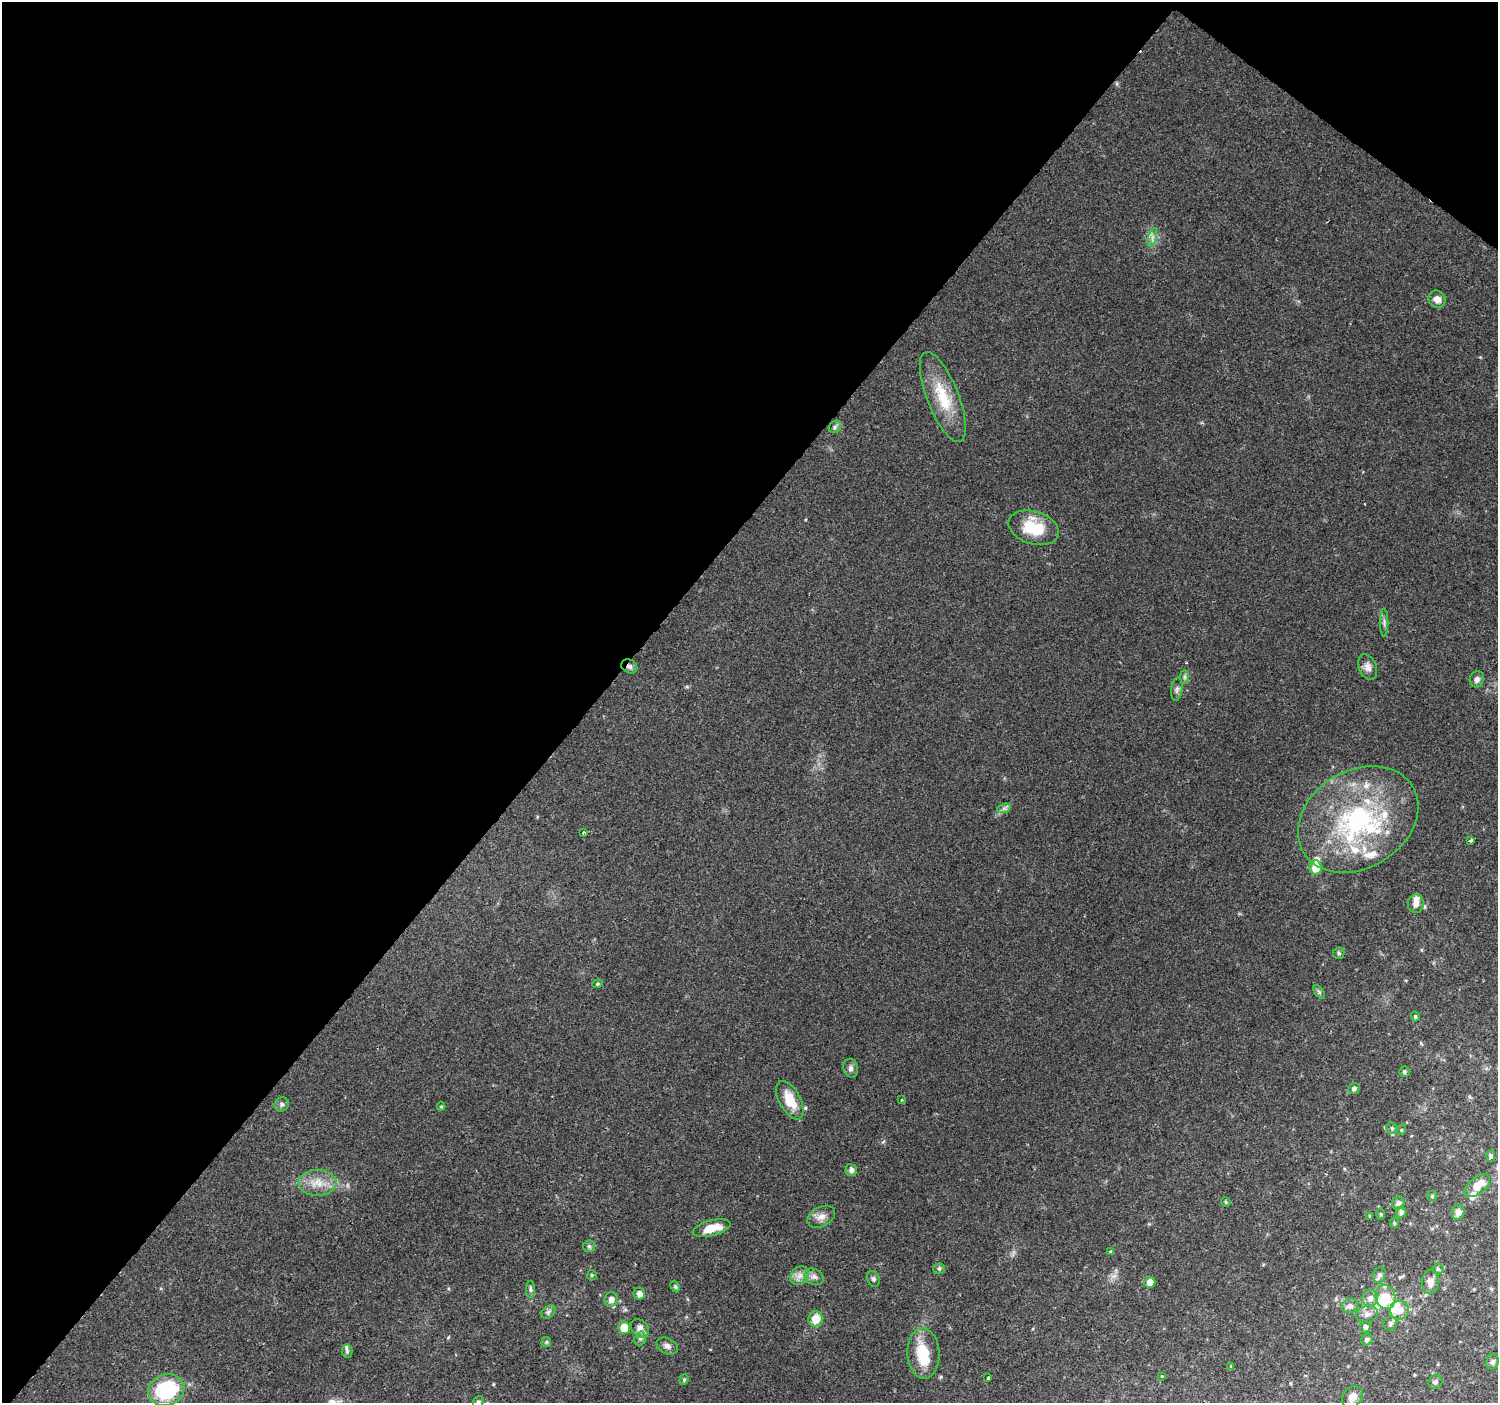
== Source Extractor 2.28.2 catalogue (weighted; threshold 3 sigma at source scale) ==
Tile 2 of 4 x 4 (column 2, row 1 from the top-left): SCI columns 1504-2999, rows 4446-5846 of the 5991 x 6023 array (HDU 1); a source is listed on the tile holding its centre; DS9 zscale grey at full resolution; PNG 1500 x 1405 px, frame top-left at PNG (2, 2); each listed source drawn as its Kron ellipse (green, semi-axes under 4 px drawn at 4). Shown black and unused: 42% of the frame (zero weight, under 2 of 3 exposures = <1% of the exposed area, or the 3 px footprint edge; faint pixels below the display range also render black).
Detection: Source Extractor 2.28.2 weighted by HDU 2 'WHT'; one run over the whole footprint, this tile lists its part. Background 0.103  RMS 0.008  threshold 0.036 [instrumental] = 3 sigma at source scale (4.5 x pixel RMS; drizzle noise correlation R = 1.50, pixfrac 1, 0.0396/0.0396 arcsec/px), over >= 5 px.
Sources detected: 99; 1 inside a brighter object's white glare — neither listed nor drawn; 13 inside a brighter listed object's ellipse — not listed separately; the other 85 listed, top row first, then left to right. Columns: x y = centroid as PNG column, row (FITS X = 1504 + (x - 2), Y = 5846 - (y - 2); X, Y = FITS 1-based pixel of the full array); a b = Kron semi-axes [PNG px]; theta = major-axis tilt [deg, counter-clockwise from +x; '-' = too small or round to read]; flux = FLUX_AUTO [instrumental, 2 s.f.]
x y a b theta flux
1152 237 9 3 73 2.5
1437 299 9 8 - 5.7
943 397 48 16 -69 31
835 427 7 5 48 1.7
1034 528 26 16 -17 31
1384 622 14 2 90 1.9
629 666 8 6 -29 2.7
1368 667 13 8 -68 5
1184 677 7 4 -90 1.7
1477 679 8 7 - 2.9
1177 689 11 5 83 2.3
1004 808 7 4 18 1.9
1358 819 64 49 31 140
583 832 3 3 - 2.5
1471 840 4 3 - 6.7
1316 868 7 6 - 13
1416 904 9 8 - 4.6
1339 953 5 5 - 1.6
598 984 5 4 - 1
1319 992 8 4 -54 1.5
1415 1017 5 3 - 1.1
851 1068 9 7 -78 2.8
1404 1072 5 5 - 1.3
1354 1088 6 5 - 2.3
790 1100 21 10 -62 18
901 1100 3 2 - 1.3
282 1104 7 6 - 2.2
441 1107 4 4 - 0.9
1392 1128 6 5 - 1.3
1401 1130 5 3 - 0.7
1491 1156 5 4 - 1.7
851 1170 6 5 - 3.2
317 1183 19 13 0 13
1477 1186 15 8 40 12
1432 1196 5 5 - 1.1
1226 1202 5 4 - 1
1398 1203 6 6 - 2.9
1401 1212 5 5 - 2.6
1458 1212 7 6 - 4.6
1381 1214 6 4 -90 0.91
1370 1216 4 4 - 0.93
821 1217 15 9 29 5.8
1394 1223 5 4 - 0.97
711 1228 19 7 14 14
589 1246 6 6 - 1.6
1110 1252 3 3 - 5.1
939 1269 6 5 - 1.4
1438 1269 5 5 - 1.4
592 1275 5 5 - 0.97
1379 1275 8 6 64 2.5
800 1276 10 8 51 4.8
814 1277 10 7 -31 3.6
873 1279 8 6 -70 1.9
1150 1282 5 5 - 6.1
1430 1282 12 8 86 5.8
675 1287 6 4 -63 1.3
530 1289 8 4 -89 1.5
639 1294 6 5 - 4.4
1385 1297 12 10 -77 18
1370 1298 8 7 - 4.4
611 1300 7 6 - 4.4
1350 1306 8 7 - 3.4
1399 1310 9 9 - 8.6
548 1312 8 5 37 2
1367 1314 11 8 17 4.1
816 1319 8 7 - 12
1390 1323 7 6 - 2.5
1365 1327 5 5 - 2.3
624 1328 6 6 - 14
640 1328 10 8 -45 5.8
640 1338 7 5 70 2.1
1367 1340 6 5 - 2.2
546 1342 5 4 - 1.1
667 1346 11 7 -26 3.4
347 1351 6 5 - 1.6
923 1353 25 16 -87 26
1493 1362 7 6 - 2
1231 1366 4 4 - 0.66
1162 1376 3 3 - 0.85
988 1378 3 3 - 3.5
684 1380 5 4 - 1.1
1435 1382 7 6 - 2.3
166 1390 18 15 20 62
1352 1397 12 9 50 6.3
478 1402 6 5 - 1.9
Overlapping masked pixels (flux is a lower limit): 1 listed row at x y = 629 666
Isophote crosses this tile's border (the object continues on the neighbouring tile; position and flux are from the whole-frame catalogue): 1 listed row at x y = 478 1402